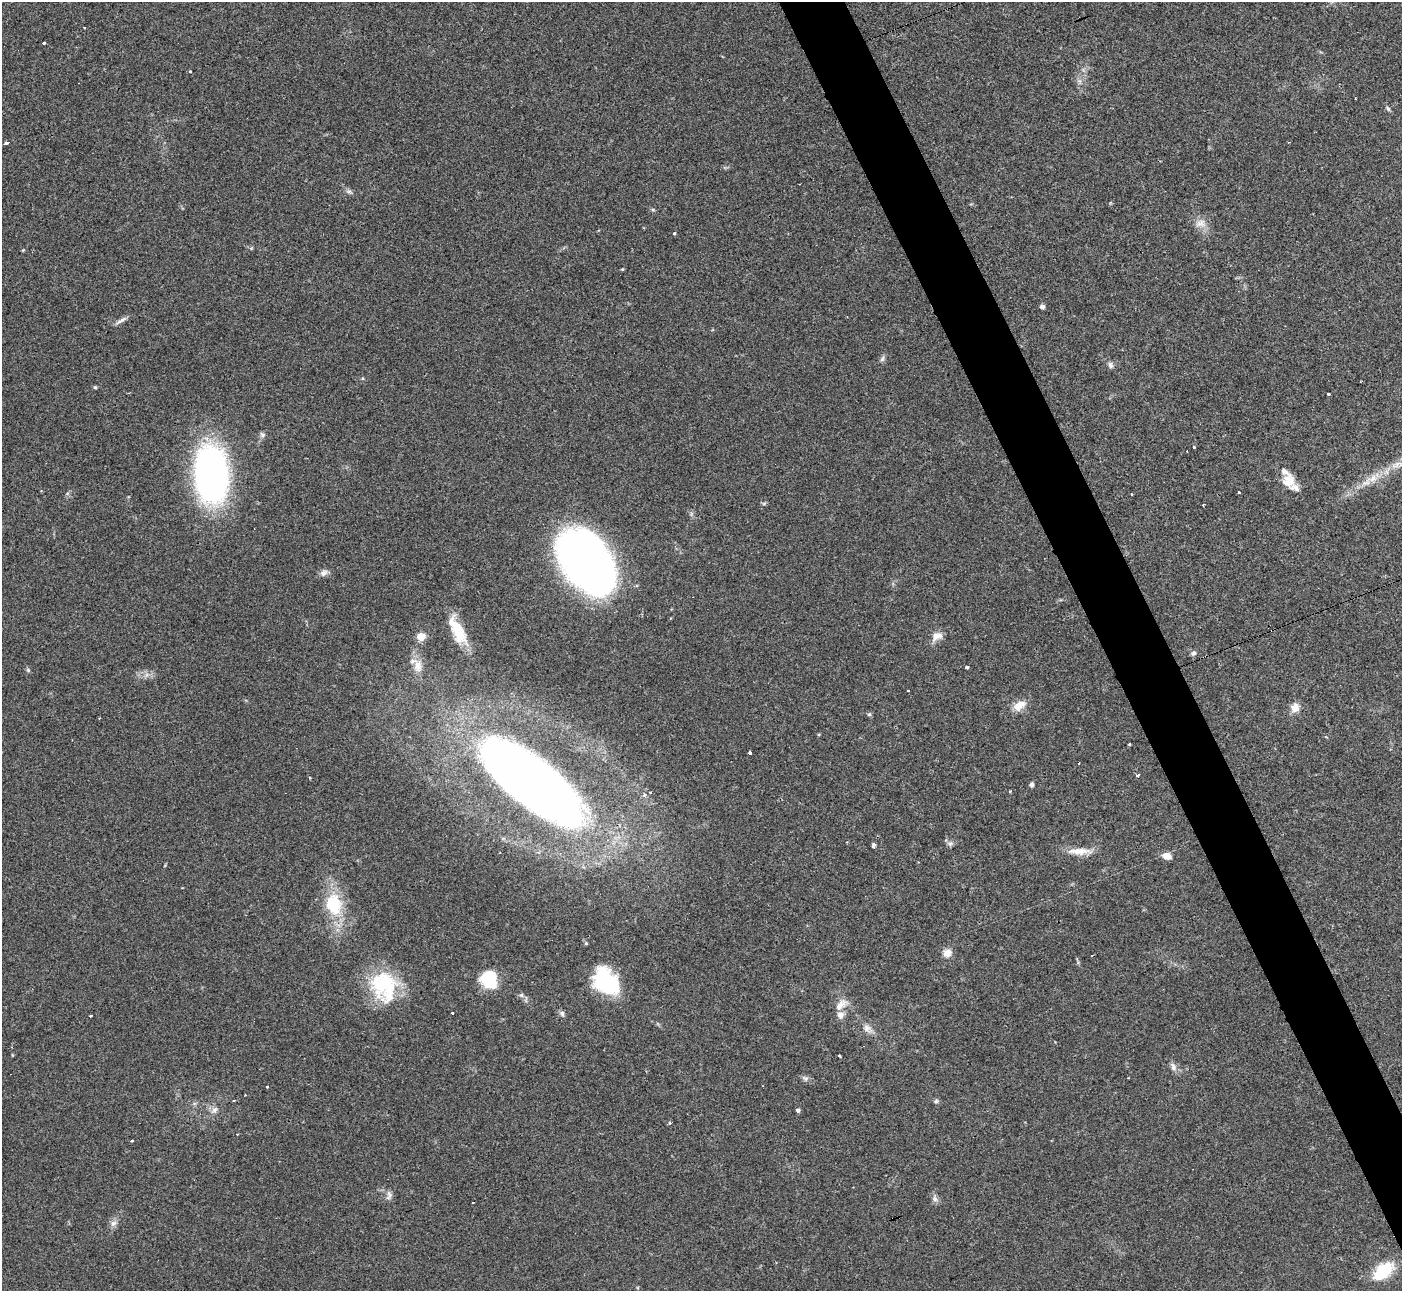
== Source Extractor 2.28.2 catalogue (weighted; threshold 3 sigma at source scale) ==
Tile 6 of 4 x 4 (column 2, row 2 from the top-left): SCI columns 1402-2801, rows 2728-4016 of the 5600 x 5588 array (HDU 1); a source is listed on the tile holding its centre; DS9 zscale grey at full resolution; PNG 1404 x 1293 px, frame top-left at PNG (2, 2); no overlay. Shown black and unused: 4% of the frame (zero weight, under 3 of 4 exposures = <1% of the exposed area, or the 3 px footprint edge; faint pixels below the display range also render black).
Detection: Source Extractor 2.28.2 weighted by HDU 2 'WHT'; one run over the whole footprint, this tile lists its part. Background 0.0513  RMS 0.0052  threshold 0.0234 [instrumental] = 3 sigma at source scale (4.5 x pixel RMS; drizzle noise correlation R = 1.50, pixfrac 1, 0.05/0.05 arcsec/px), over >= 5 px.
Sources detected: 94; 1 inside a brighter object's white glare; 5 cosmic-ray / hot-pixel residue — not listed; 5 inside a brighter listed object's ellipse — not listed separately; the other 83 listed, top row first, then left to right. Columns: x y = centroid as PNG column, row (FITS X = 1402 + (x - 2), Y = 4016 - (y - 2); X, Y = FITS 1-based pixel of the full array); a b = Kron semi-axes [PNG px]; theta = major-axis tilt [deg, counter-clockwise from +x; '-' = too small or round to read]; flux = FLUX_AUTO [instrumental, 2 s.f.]
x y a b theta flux
84 27 3 2 - 0.69
44 43 3 3 - 2.2
190 71 3 3 - 1.7
1355 98 3 2 - 0.35
1388 109 7 4 -55 1
6 143 4 3 - 3.1
349 191 8 6 -19 1.4
653 210 6 4 -19 0.68
1201 223 16 11 8 4.7
674 233 3 3 - 1.7
23 250 4 4 - 0.43
622 269 4 3 - 0.52
1042 307 5 5 - 1.8
121 320 19 4 34 2.1
882 359 9 5 70 1.3
1110 365 9 6 -65 1.6
95 387 4 4 - 0.7
1328 394 3 3 - 4
262 435 8 6 -39 1.3
1194 447 3 3 - 0.88
1396 465 20 7 24 5.7
211 474 44 24 -86 240
1373 478 15 9 29 5.8
1289 480 18 15 76 7.6
1239 492 3 3 - 0.58
1132 494 3 2 - 1
764 503 7 4 19 0.69
1203 505 2 2 - 0.4
587 562 51 35 -56 390
324 573 11 8 37 2.3
458 631 36 13 -61 17
421 636 5 5 - 19
937 636 15 10 28 4.6
1193 653 7 6 - 1.4
418 666 18 12 87 7.2
967 667 3 3 - 2
28 670 6 4 -46 0.78
146 675 7 4 71 1.3
908 690 3 3 - 0.88
1019 706 16 9 33 6.7
1295 708 12 11 - 4.4
869 714 6 5 - 0.81
1326 737 5 3 - 0.53
1129 744 3 2 - 0.59
750 752 3 3 - 2.4
1138 775 4 3 - 1.4
532 783 108 39 -39 530
1032 785 6 5 - 1.2
1010 791 3 3 - 0.54
644 795 6 5 - 1.2
950 843 7 6 - 1.4
873 845 4 4 - 4.1
1080 851 35 8 0 7.7
1167 856 10 7 -14 4.3
333 904 25 18 -77 26
586 943 5 4 - 0.74
947 953 11 10 - 3.9
1092 955 3 2 - 0.6
489 979 16 13 -83 28
606 980 33 20 -50 37
384 984 37 34 40 36
521 995 7 6 - 1.2
841 1005 20 10 46 5
452 1013 3 3 - 2.4
562 1013 8 6 -60 1.4
91 1016 3 3 - 1.3
867 1028 13 9 -45 3.4
840 1056 3 3 - 1.1
1173 1067 12 7 -74 2.4
805 1079 9 6 -44 1.5
267 1087 3 3 - 0.92
245 1095 2 2 - 0.5
234 1100 3 2 - 0.46
936 1101 6 5 - 1.1
214 1110 10 7 36 2.3
798 1110 4 4 - 1.4
669 1123 5 3 - 0.65
132 1141 3 3 - 1.6
389 1195 13 7 81 2.1
935 1199 8 7 - 2
473 1202 2 2 - 0.34
113 1223 9 8 - 2.3
1383 1271 20 12 40 23